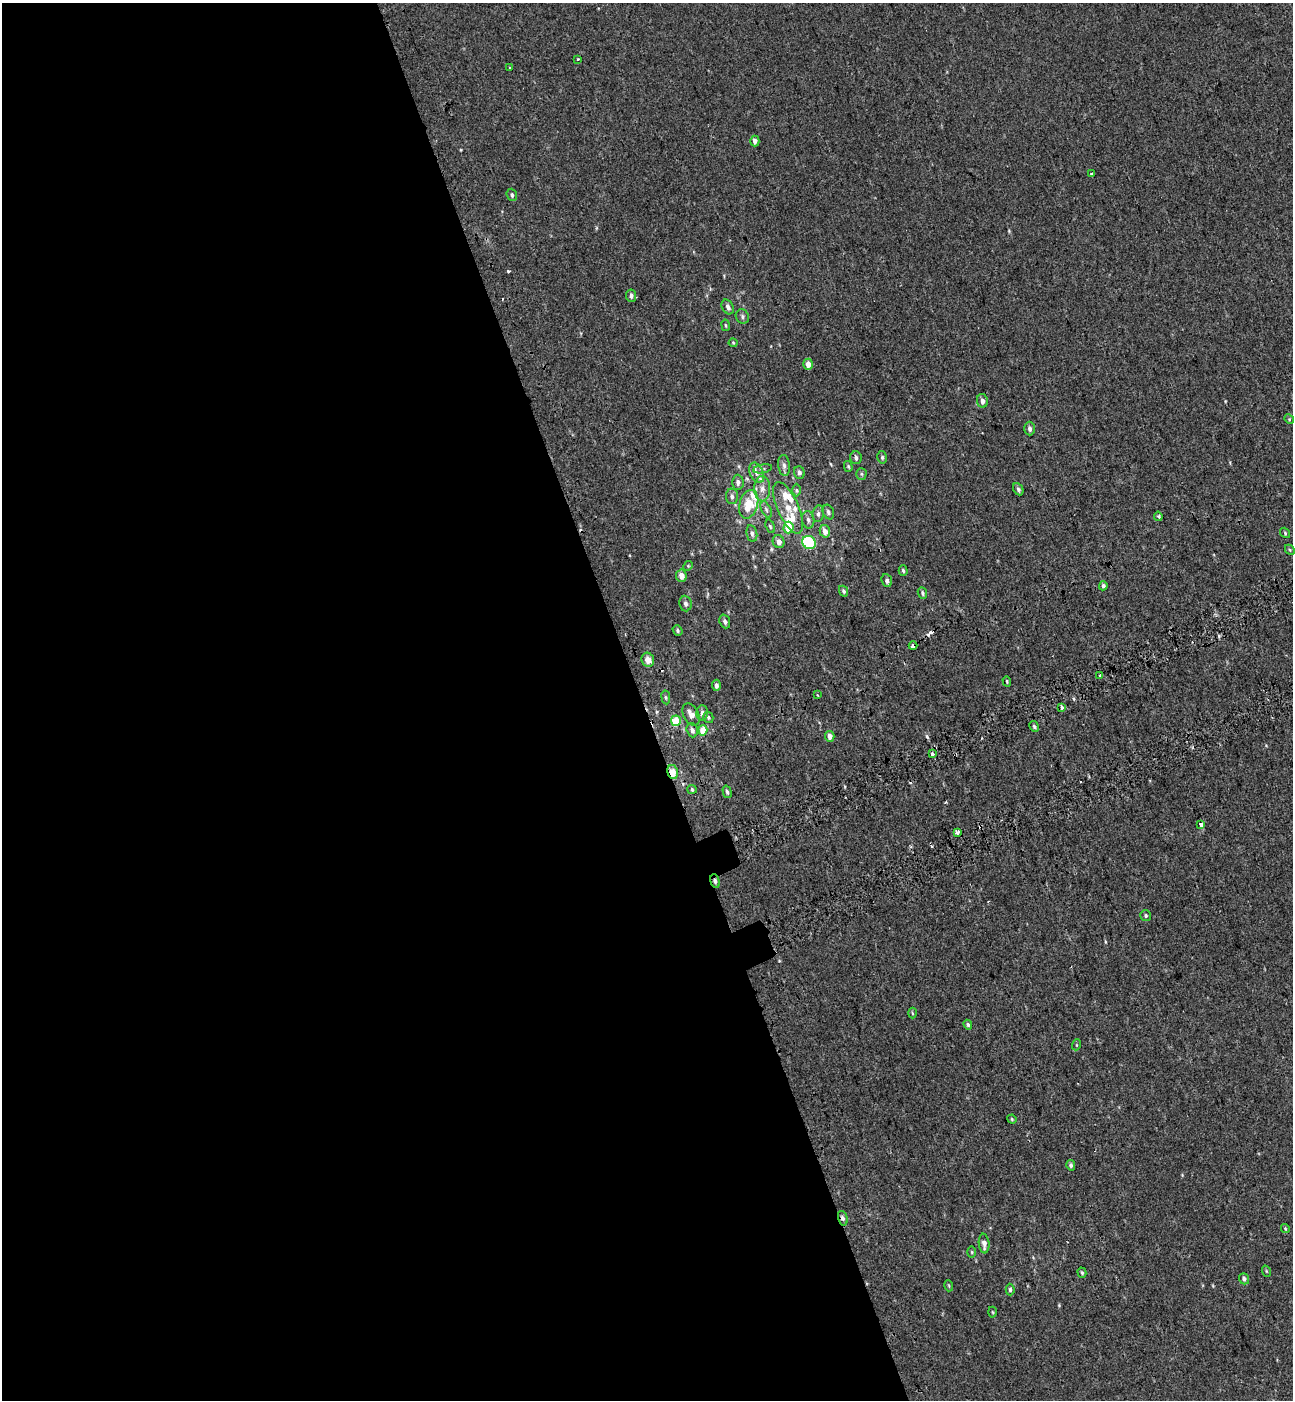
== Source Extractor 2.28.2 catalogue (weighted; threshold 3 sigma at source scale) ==
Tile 9 of 4 x 4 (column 1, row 3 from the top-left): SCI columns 233-1523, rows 1499-2896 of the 5576 x 5797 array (HDU 1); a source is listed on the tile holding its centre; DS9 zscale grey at full resolution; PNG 1295 x 1402 px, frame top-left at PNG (2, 3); each listed source drawn as its Kron ellipse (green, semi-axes under 4 px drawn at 4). Shown black and unused: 50% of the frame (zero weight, under 2 of 3 exposures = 6% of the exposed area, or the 3 px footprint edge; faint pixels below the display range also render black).
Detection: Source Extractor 2.28.2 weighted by HDU 2 'WHT'; one run over the whole footprint, this tile lists its part. Background 0.00339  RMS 0.0079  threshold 0.0356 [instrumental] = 3 sigma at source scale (4.5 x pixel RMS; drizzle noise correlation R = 1.50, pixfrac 1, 0.0396/0.0396 arcsec/px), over >= 5 px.
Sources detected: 112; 13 cosmic-ray / hot-pixel residue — neither listed nor drawn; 8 inside a brighter listed object's ellipse — not listed separately; the other 91 listed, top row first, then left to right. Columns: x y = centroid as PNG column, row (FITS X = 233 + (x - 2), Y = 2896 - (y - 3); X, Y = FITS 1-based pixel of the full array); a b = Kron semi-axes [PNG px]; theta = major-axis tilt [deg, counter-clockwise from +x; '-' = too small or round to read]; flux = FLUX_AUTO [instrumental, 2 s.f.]
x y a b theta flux
578 59 3 3 - 3.6
510 67 3 2 - 0.9
755 141 5 4 - 4
1092 174 3 3 - 1.8
512 195 6 5 - 1.7
631 296 6 5 - 2.5
728 307 8 5 -62 2.5
742 316 7 6 - 1.9
726 325 6 3 -80 0.75
733 343 4 4 - 0.77
808 364 5 4 - 6.8
982 401 7 5 -79 2.8
1289 419 5 4 - 0.86
1030 428 7 5 -89 2.5
882 457 6 5 - 1.4
856 458 6 5 - 2.1
784 465 10 6 -83 2.8
848 466 5 4 - 1.1
763 469 9 3 10 1.1
799 472 6 5 - 1.9
757 473 11 6 -65 4
861 474 5 5 - 1.3
738 482 7 6 - 2.9
762 489 12 8 -89 5.7
1018 489 6 4 -64 1.8
796 490 6 4 -89 1.2
732 496 8 6 -86 2.4
749 504 15 9 74 17
788 508 28 10 -66 13
766 509 9 5 -64 2
828 512 7 5 -69 2.2
818 514 8 5 81 2.1
1158 516 4 4 - 1.3
808 520 9 6 -80 2.7
770 526 7 4 -69 1.2
788 528 6 5 - 18
825 531 6 5 - 5
752 533 8 5 -79 2.2
1285 533 5 4 - 1
779 542 6 6 - 4.7
809 542 7 6 - 51
1290 550 5 4 - 0.94
688 566 5 4 - 0.92
903 570 5 4 - 1.2
681 576 6 5 - 5.3
887 581 6 5 - 2.7
1103 586 4 4 - 1.4
843 591 6 4 -64 1.3
922 593 6 4 -68 1.5
685 604 8 6 -83 2.5
725 621 7 5 -69 2.2
677 630 5 4 - 1.3
913 646 4 3 - 10
648 660 7 6 - 5.9
1099 675 3 3 - 5.9
1007 681 5 4 - 0.87
716 685 6 4 -87 2.6
817 695 4 2 - 1.4
666 697 7 3 -81 1.2
1062 708 3 3 - 6.9
702 713 7 5 89 2.8
691 715 12 7 -63 4.7
708 718 6 5 - 1.3
676 721 5 5 - 21
1034 726 6 4 -60 1.4
692 730 7 5 -70 2.6
703 730 5 4 - 13
830 736 5 4 - 5.1
932 754 3 3 - 13
673 772 7 5 -79 7.7
692 789 5 4 - 0.98
727 792 6 4 -74 1.4
1201 825 4 3 - 5.4
957 832 3 3 - 12
715 881 7 4 -76 2
1146 916 6 5 - 1.4
912 1013 5 3 - 0.88
968 1025 5 4 - 1.3
1076 1045 5 3 - 0.74
1012 1119 5 4 - 0.88
1071 1165 5 4 - 1.7
843 1218 7 4 -74 2.4
1285 1229 4 4 - 0.75
984 1244 10 5 -83 4
972 1252 5 3 - 0.8
1266 1271 6 3 -71 0.75
1082 1273 5 4 - 1.1
1244 1279 6 4 -69 2.1
949 1286 5 3 - 0.79
1010 1290 6 4 -89 1.5
993 1312 5 3 - 0.81
Overlapping masked pixels (flux is a lower limit): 4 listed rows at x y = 913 646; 673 772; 715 881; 843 1218